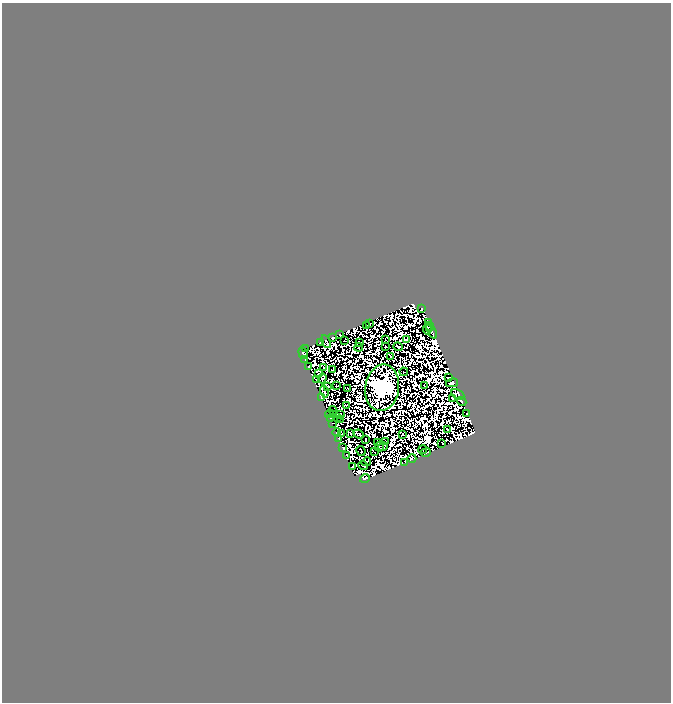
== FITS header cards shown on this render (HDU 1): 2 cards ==
NAXIS1  =                  669
NAXIS2  =                  700

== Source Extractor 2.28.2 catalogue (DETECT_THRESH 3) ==
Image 669 x 700 px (HDU 1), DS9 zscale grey, 1 PNG px = 1 image px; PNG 673 x 704 px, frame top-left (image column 1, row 700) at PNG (2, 3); each listed source drawn as its Kron ellipse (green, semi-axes under 4 px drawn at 4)
Background 0.0236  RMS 4.7e-06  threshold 1.42e-05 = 3 sigma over >= 5 px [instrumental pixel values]
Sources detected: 162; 86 with non-positive FLUX_AUTO (blend fragments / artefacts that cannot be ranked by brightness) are neither listed nor drawn; the other 76 listed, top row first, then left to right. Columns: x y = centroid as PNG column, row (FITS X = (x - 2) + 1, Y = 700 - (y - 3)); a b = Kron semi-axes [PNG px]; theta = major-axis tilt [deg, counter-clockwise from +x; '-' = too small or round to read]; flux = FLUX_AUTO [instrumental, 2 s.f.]
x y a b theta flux
422 308 3 2 - 2.4
428 322 4 3 - 0.66
370 323 3 2 - 0.56
366 326 3 2 - 0.48
430 326 4 3 - 1.8
427 329 5 3 - 0.59
432 331 8 3 -62 2.4
339 334 3 2 - 0.67
333 338 4 3 - 0.31
344 340 4 2 - 0.34
385 340 2 2 - 0.54
406 340 4 3 - 0.15
320 342 2 2 - 0.021
326 342 7 3 -63 0.5
360 343 3 2 - 0.17
359 347 4 2 - 0.61
386 347 3 2 - 0.54
398 347 5 2 - 0.45
305 349 3 2 - 0.39
303 353 6 4 -70 2.1
390 356 4 2 - 0.62
305 360 2 2 - 0.56
308 367 3 2 - 1.4
323 368 3 2 - 0.19
332 370 4 2 - 0.84
404 372 4 2 - 0.23
319 374 3 2 - 0.55
449 377 2 2 - 0.49
322 378 5 3 - 0.39
317 380 3 2 - 0.78
452 383 6 3 13 1.1
327 386 3 2 - 0.14
336 386 3 2 - 0.24
424 386 3 2 - 0.39
347 388 3 2 - 0.26
382 388 23 17 82 1300
324 392 6 3 -75 0.94
458 394 7 4 -31 2
321 397 3 2 - 0.71
452 398 3 2 - 0.62
462 402 5 3 - 0.54
347 405 4 2 - 0.13
333 410 4 2 - 0.0056
329 414 4 2 - 0.6
340 414 2 2 - 0.26
467 414 3 2 - 1.2
333 415 2 2 - 0.18
337 417 3 2 - 0.94
330 419 2 2 - 0.25
341 419 4 2 - 0.86
333 423 4 2 - 0.011
447 429 2 2 - 0.59
337 432 4 3 - 0.0033
350 433 3 2 - 0.14
342 434 4 2 - 0.18
359 434 5 2 - 1
402 434 3 2 - 0.69
339 438 3 2 - 0.93
366 439 3 2 - 0.011
385 441 3 2 - 0.17
378 442 3 2 - 0.53
442 443 2 2 - 1.1
379 447 4 2 - 0.22
383 447 4 2 - 0.031
343 448 4 3 - 0.86
423 449 4 2 - 0.43
361 451 5 2 - 0.14
374 452 3 2 - 0.38
426 453 5 2 - 0.43
347 455 3 2 - 0.25
412 458 4 3 - 0.29
366 462 5 3 - 0.66
404 463 3 2 - 0.14
363 466 5 2 - 1.1
352 467 3 2 - 0.22
365 478 5 3 - 0.81
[86 non-positive-flux detections neither listed nor drawn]